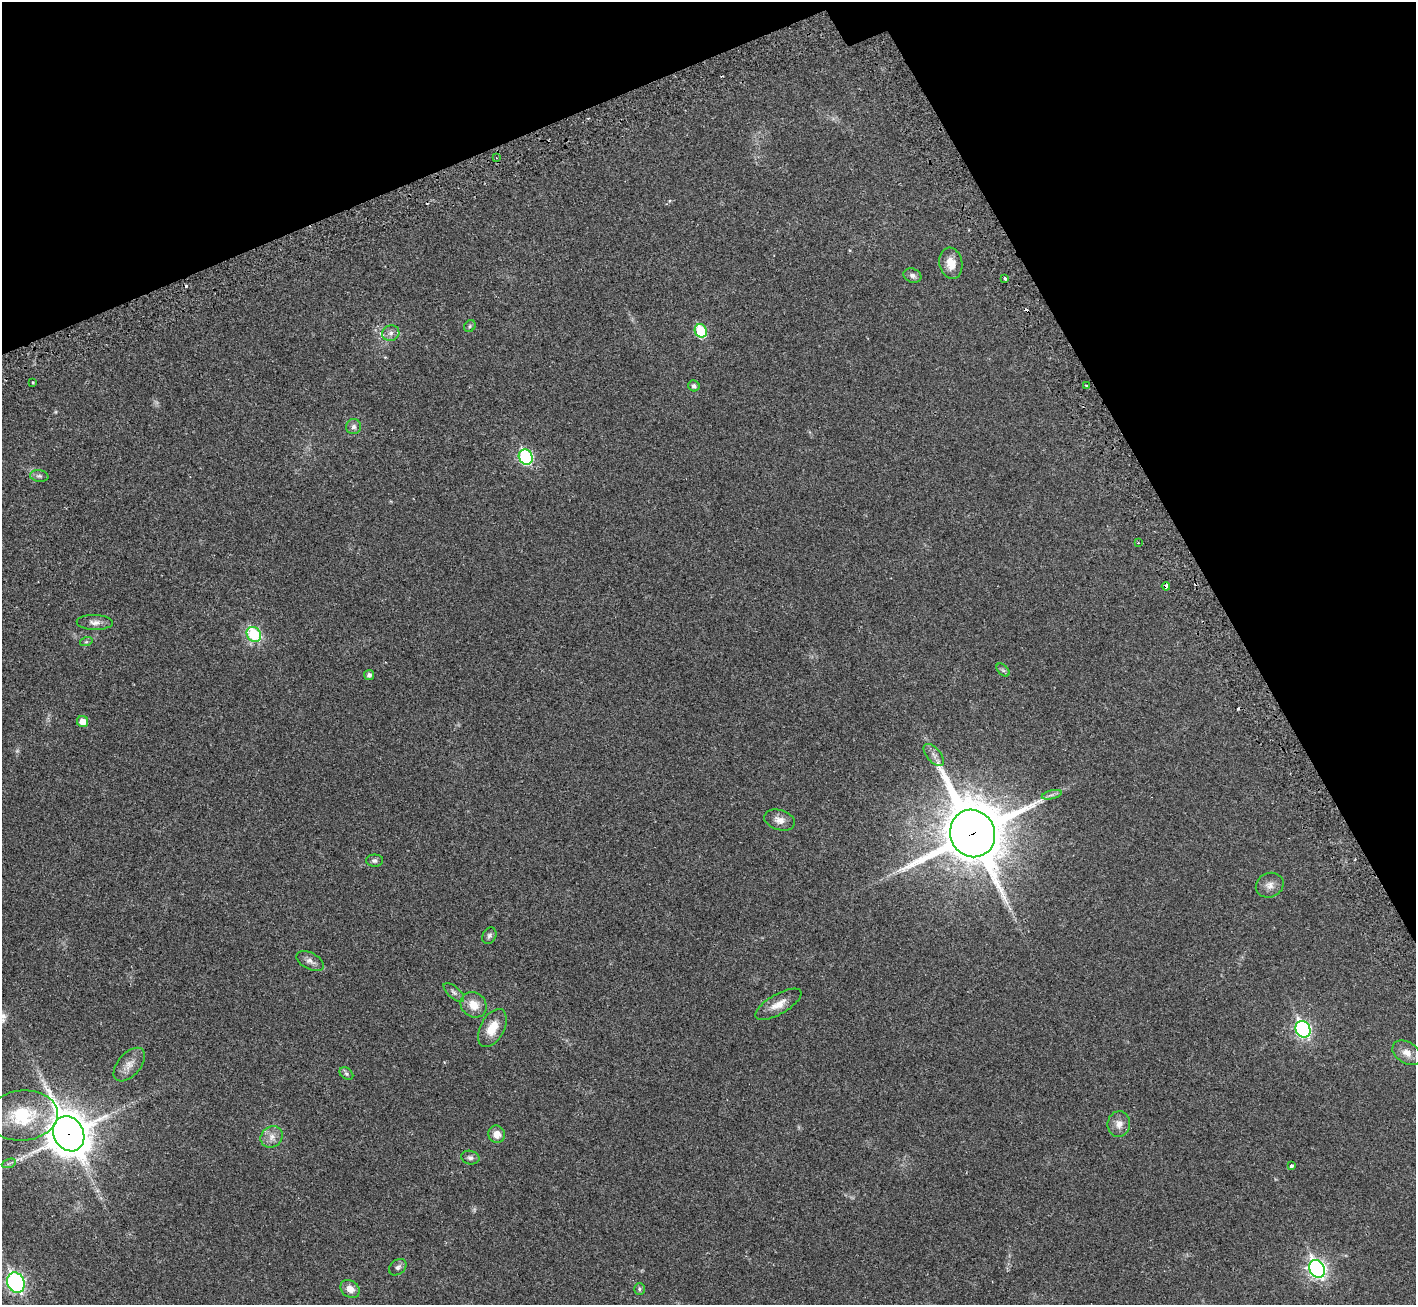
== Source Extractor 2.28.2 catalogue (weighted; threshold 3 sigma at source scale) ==
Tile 3 of 4 x 4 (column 3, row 1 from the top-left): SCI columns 2922-4335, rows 4119-5421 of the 5813 x 5816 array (HDU 1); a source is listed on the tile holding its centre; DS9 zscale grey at full resolution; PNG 1418 x 1307 px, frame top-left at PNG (2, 2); each listed source drawn as its Kron ellipse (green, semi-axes under 4 px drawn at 4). Shown black and unused: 22% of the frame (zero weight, under 2 of 3 exposures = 4% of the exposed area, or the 3 px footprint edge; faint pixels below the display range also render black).
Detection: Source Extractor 2.28.2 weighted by HDU 2 'WHT'; one run over the whole footprint, this tile lists its part. Background 0.0274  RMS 0.0043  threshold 0.0194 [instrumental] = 3 sigma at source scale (4.5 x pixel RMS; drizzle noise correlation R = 1.50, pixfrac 1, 0.05/0.05 arcsec/px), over >= 5 px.
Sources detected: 57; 2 too faint to see at this stretch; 5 cosmic-ray / hot-pixel residue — neither listed nor drawn; the other 50 listed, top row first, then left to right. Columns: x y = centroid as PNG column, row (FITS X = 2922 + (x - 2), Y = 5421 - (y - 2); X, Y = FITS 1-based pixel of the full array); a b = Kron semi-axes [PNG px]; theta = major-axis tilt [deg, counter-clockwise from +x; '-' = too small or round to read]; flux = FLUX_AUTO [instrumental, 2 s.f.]
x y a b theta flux
496 158 3 3 - 0.35
951 263 16 11 -80 5.2
912 276 9 7 -22 1.5
1005 279 3 3 - 0.62
470 326 6 5 - 0.72
701 331 7 6 - 21
391 333 9 7 23 1.8
33 382 3 2 - 0.55
1086 385 3 2 - 0.35
694 386 6 5 - 1.3
353 427 7 7 - 1.5
526 457 8 6 -62 45
39 476 9 5 -9 1.1
1138 542 3 2 - 0.47
1166 586 4 3 - 2.2
95 622 18 7 -2 2.5
254 634 8 6 -52 29
86 642 6 4 18 0.55
1003 670 8 4 -45 0.81
369 675 5 5 - 1.3
83 722 6 5 - 4.5
934 755 13 6 -49 2.1
1052 795 10 4 13 1.1
780 820 16 10 -16 3.2
973 833 24 22 -65 2800
375 861 8 6 -1 1.2
1270 885 14 12 25 2.9
489 936 9 6 62 1.1
310 961 15 8 -28 2.2
454 992 13 6 -41 1.3
778 1004 26 10 30 5
474 1005 14 12 -42 5.7
492 1028 21 12 61 7.4
1303 1029 9 7 -63 81
1407 1053 15 10 -33 3.9
129 1065 20 11 49 4.1
346 1074 7 5 -39 0.86
23 1115 35 25 4 26
1119 1124 13 11 82 3.4
69 1134 18 15 -62 1200
497 1134 9 8 - 3.6
272 1137 12 10 41 3.3
470 1158 9 6 -11 1.4
9 1163 7 4 20 0.97
1292 1166 4 3 - 1.6
398 1267 10 7 37 1.5
1317 1269 9 7 -61 140
16 1283 10 8 -64 84
350 1289 10 8 -37 3.3
639 1289 6 5 - 0.65
Overlapping masked pixels (flux is a lower limit): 3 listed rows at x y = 1166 586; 973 833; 69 1134